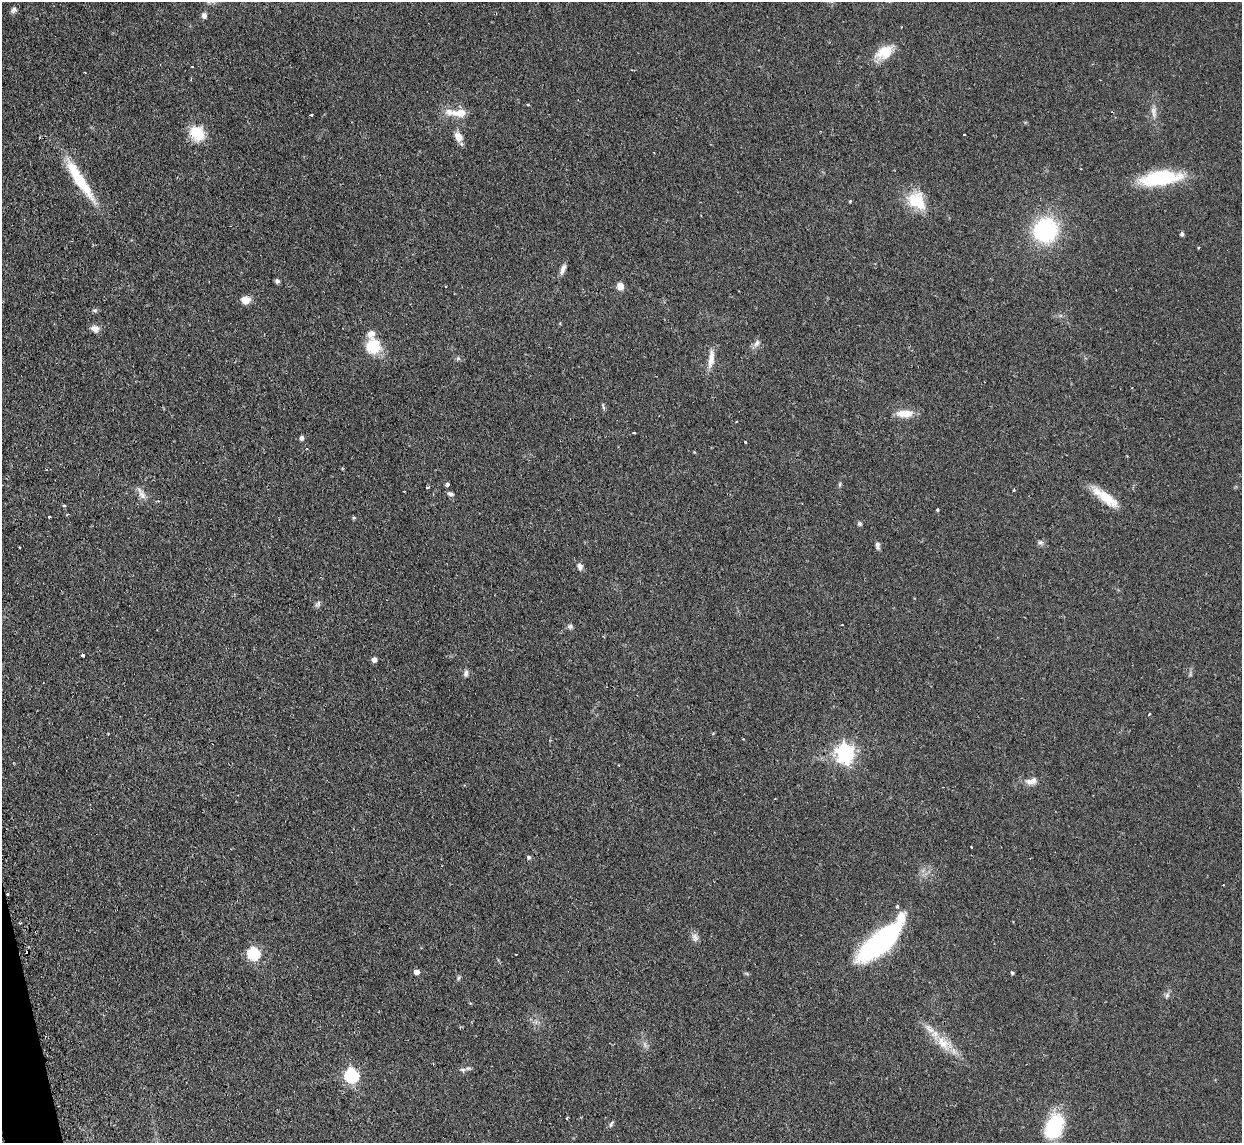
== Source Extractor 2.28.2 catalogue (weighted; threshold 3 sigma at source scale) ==
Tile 7 of 4 x 4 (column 3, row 2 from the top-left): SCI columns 2516-3755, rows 2442-3582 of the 5029 x 5001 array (HDU 1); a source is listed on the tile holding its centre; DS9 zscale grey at full resolution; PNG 1244 x 1145 px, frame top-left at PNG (2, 2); no overlay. Shown black and unused: <1% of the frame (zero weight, under 2 of 3 exposures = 4% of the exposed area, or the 3 px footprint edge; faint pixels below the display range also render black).
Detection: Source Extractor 2.28.2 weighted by HDU 2 'WHT'; one run over the whole footprint, this tile lists its part. Background 0.095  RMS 0.0059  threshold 0.0263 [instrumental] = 3 sigma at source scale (4.5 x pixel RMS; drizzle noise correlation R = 1.50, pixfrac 1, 0.05/0.05 arcsec/px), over >= 5 px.
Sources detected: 82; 8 cosmic-ray / hot-pixel residue — not listed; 3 inside a brighter listed object's ellipse — not listed separately; the other 71 listed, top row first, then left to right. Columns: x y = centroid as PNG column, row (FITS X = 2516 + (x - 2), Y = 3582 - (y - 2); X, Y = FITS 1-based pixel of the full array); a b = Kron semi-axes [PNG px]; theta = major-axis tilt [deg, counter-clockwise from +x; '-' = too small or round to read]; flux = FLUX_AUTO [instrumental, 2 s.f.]
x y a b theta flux
14 10 9 7 48 1.9
204 15 6 6 - 2.2
884 52 22 14 31 12
192 67 3 2 - 0.56
1153 112 18 6 -80 3.3
458 113 30 9 -2 9.8
311 115 3 3 - 0.97
197 133 19 16 -52 13
964 134 3 3 - 1
458 136 12 9 -61 4.7
1160 178 42 15 7 38
79 179 59 11 -57 27
850 201 4 3 - 0.53
917 201 27 19 -42 17
1045 230 21 20 - 57
1182 234 4 4 - 1.4
1199 247 3 3 - 0.56
563 269 13 5 69 2.8
277 281 5 4 - 1.6
445 286 3 2 - 0.45
620 286 6 6 - 5.8
245 300 10 8 0 5.1
95 310 7 5 -6 1.1
95 328 10 8 -15 3.2
757 343 11 6 61 2.2
373 346 17 15 -77 16
458 358 6 6 - 1
711 359 25 7 83 5.7
905 413 21 9 -1 7.5
301 438 5 4 - 1.8
745 442 3 3 - 1.4
840 484 6 4 72 0.76
447 485 4 3 - 3.3
428 487 5 3 - 0.65
1014 490 4 2 - 0.48
141 494 20 6 -58 3.5
450 494 7 5 -16 1.4
1105 497 35 10 -36 13
64 506 3 3 - 0.99
938 510 3 3 - 0.91
49 517 3 3 - 1.4
354 518 5 4 - 0.74
860 524 6 5 - 1.1
1040 542 8 6 -27 1.4
877 545 9 5 -85 2
19 547 3 2 - 1.2
580 566 10 6 -72 2.2
318 604 10 6 58 1.5
570 626 8 6 2 1.3
82 655 3 3 - 1.3
374 659 5 5 - 3
466 673 9 6 84 1.6
743 739 2 2 - 0.48
845 753 7 7 - 230
1029 781 10 8 -36 2.9
971 847 3 2 - 0.91
528 857 5 5 - 1.2
897 906 4 4 - 1.1
695 937 12 7 -54 2.6
881 941 50 17 42 100
253 953 6 6 - 60
416 972 5 5 - 3.4
1012 973 4 3 - 1
458 978 6 5 - 0.93
1167 995 8 6 63 1.5
944 1043 27 15 -40 13
463 1070 8 5 -7 1.4
352 1075 7 6 - 80
567 1118 4 3 - 0.67
611 1124 10 4 59 1.1
1054 1127 29 19 64 31